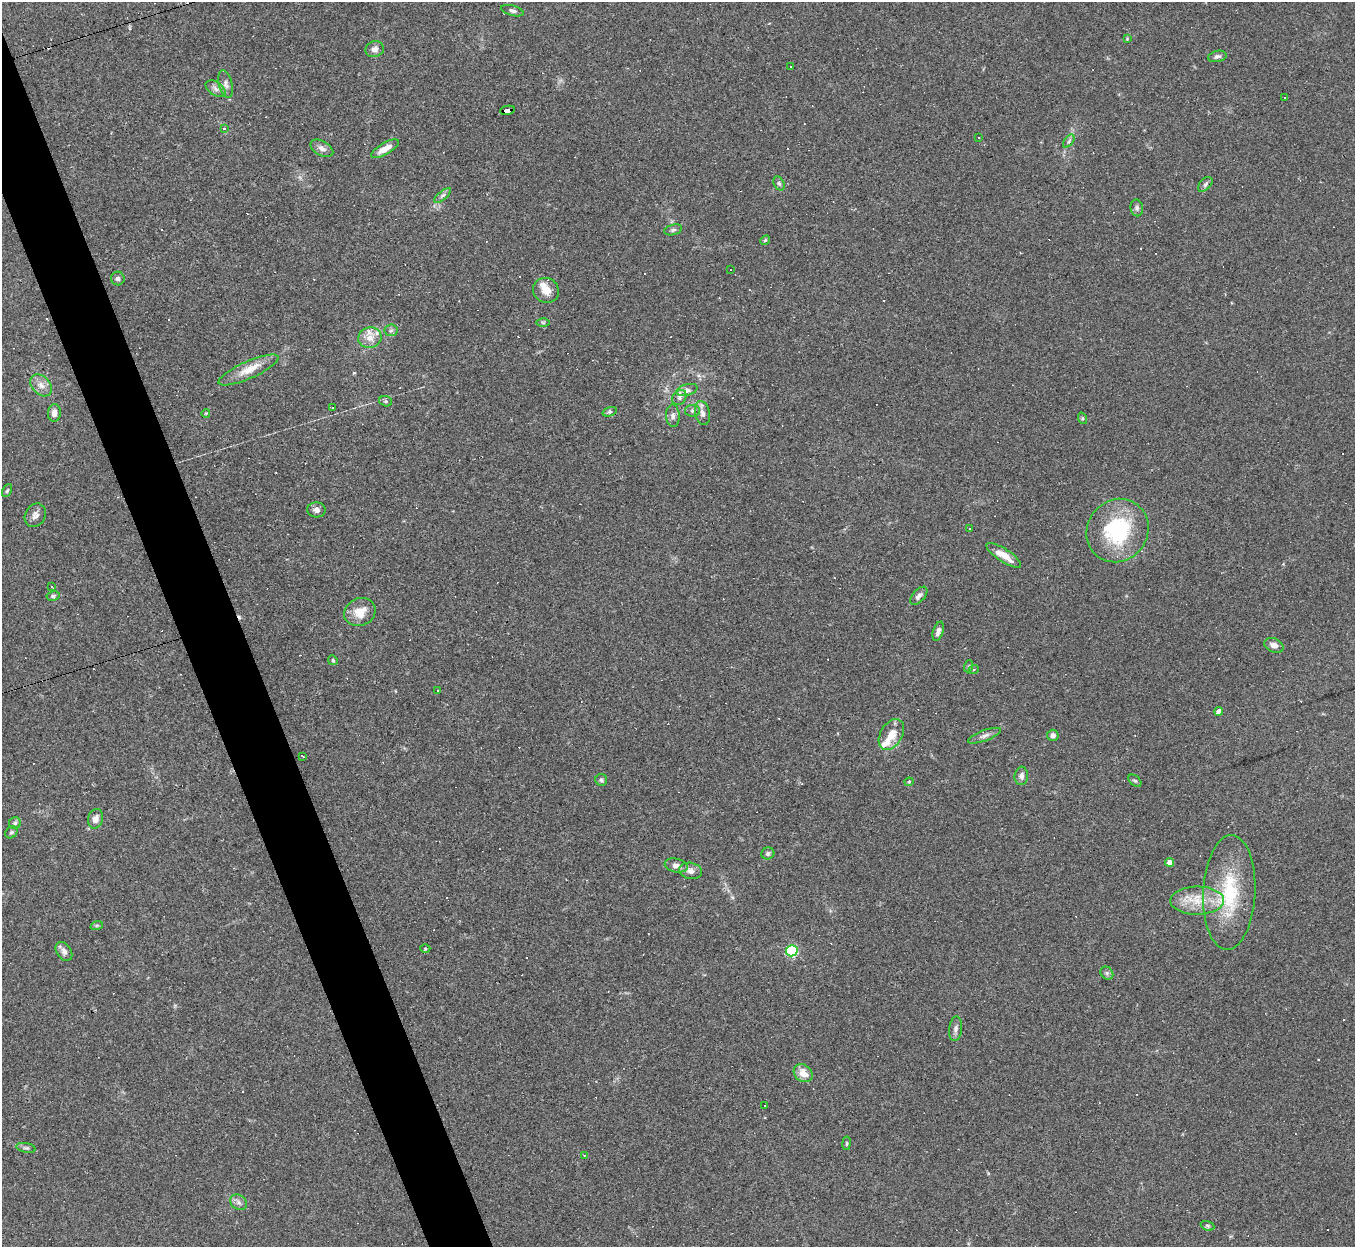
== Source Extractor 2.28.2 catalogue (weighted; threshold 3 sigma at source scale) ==
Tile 11 of 4 x 4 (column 3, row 3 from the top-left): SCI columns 2707-4059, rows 1517-2761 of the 5412 x 5396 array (HDU 1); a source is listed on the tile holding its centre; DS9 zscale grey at full resolution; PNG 1357 x 1249 px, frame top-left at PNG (2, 2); each listed source drawn as its Kron ellipse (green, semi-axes under 4 px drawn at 4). Shown black and unused: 4% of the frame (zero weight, under 2 of 3 exposures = <1% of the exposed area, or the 3 px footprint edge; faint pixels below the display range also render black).
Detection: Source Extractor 2.28.2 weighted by HDU 2 'WHT'; one run over the whole footprint, this tile lists its part. Background 0.0861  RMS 0.0075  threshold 0.0339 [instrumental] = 3 sigma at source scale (4.5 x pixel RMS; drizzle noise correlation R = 1.50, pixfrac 1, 0.05/0.05 arcsec/px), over >= 5 px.
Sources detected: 123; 34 cosmic-ray / hot-pixel residue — neither listed nor drawn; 3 inside a brighter listed object's ellipse — not listed separately; the other 86 listed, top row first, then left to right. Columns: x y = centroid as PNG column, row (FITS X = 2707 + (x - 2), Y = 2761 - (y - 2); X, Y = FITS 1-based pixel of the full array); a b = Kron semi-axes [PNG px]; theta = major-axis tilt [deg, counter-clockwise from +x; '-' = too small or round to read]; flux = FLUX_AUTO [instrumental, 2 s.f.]
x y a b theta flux
512 11 11 5 -15 2.3
1127 39 4 4 - 0.65
375 49 9 7 17 3.5
1217 56 9 5 12 2.4
791 67 2 2 - 0.62
225 84 14 6 -76 3.5
216 89 11 6 -34 3.4
1285 97 3 3 - 1.1
507 110 7 4 13 250
224 128 4 4 - 2.3
979 137 3 3 - 1.7
1069 141 7 4 54 1.5
322 148 12 7 -29 3.8
385 149 16 6 30 7.6
779 183 7 5 -62 1.6
1205 184 9 5 46 1.8
443 195 10 4 40 2
1137 208 8 6 -80 1.9
673 230 9 5 14 1.7
765 240 5 4 - 1
731 270 2 2 - 0.72
118 278 7 7 - 1.8
546 290 13 12 - 8.2
543 322 6 4 -1 1.1
391 330 6 6 - 1.8
370 338 12 10 17 7.6
248 370 33 8 24 12
41 385 12 9 -48 5.4
687 390 11 5 16 3.2
679 397 8 6 52 2.9
386 401 6 5 - 1.5
332 407 3 2 - 0.61
692 411 7 6 - 1.7
610 412 7 4 19 1.4
54 413 9 6 86 4.3
206 413 4 3 - 0.62
702 413 12 7 -77 3.8
673 416 11 7 -87 2.9
1082 418 6 4 -72 1.1
7 491 7 4 62 1.1
316 510 9 7 -5 3.3
35 515 12 10 56 3.9
970 529 3 2 - 0.57
1118 531 33 30 52 65
1004 555 20 6 -33 10
51 586 3 2 - 1.2
53 596 7 4 9 1.5
919 596 11 6 48 2.9
360 612 16 13 27 12
938 631 10 5 72 3.1
1274 645 10 6 -25 3.8
333 660 5 4 - 1
969 666 6 4 71 1
974 669 5 3 - 0.68
438 690 3 3 - 4.5
1219 711 4 4 - 20
891 734 17 11 59 11
1053 735 6 5 - 3.1
985 736 17 5 20 3.3
303 756 3 3 - 1.1
1021 776 9 7 84 3
601 780 6 6 - 1.4
1135 781 7 5 -38 1.3
909 782 4 4 - 0.73
96 819 10 7 74 4.5
15 823 6 5 - 1.5
11 832 6 5 - 1.3
768 853 6 6 - 1.7
1169 862 4 4 - 7.1
676 865 11 7 -11 4.3
691 871 11 8 -11 4.3
1229 893 57 26 87 54
1197 901 27 14 1 19
97 925 6 4 18 1.1
425 949 5 3 - 0.69
64 951 10 7 -57 3.2
792 951 6 5 - 79
1107 973 7 6 - 1.8
956 1029 12 6 84 2.9
803 1073 10 8 -40 8.9
765 1105 3 2 - 1.2
846 1143 7 3 82 0.88
26 1148 10 4 -11 1.7
584 1155 4 3 - 0.64
238 1202 9 7 -33 2.9
1207 1226 7 4 -20 1.2
Overlapping masked pixels (flux is a lower limit): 1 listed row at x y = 507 110